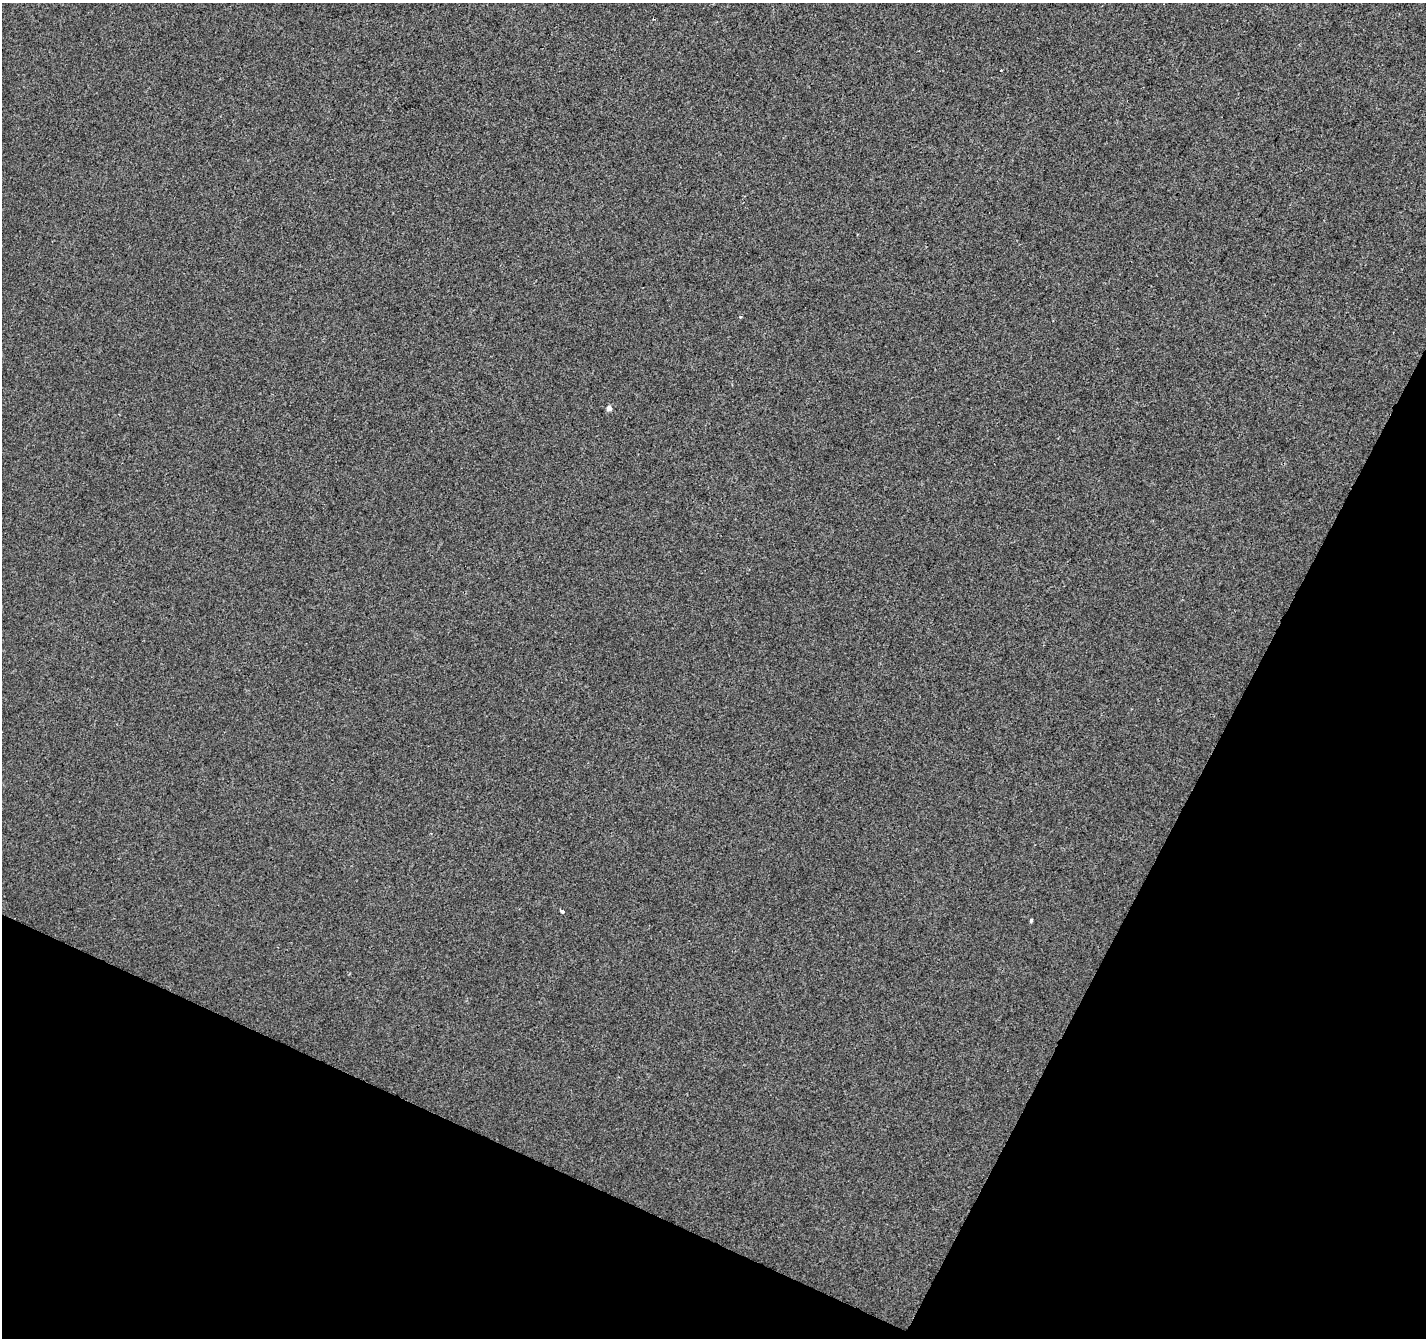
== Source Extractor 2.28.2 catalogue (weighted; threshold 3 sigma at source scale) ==
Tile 15 of 4 x 4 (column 3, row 4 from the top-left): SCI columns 2851-4274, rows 203-1538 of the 5706 x 5814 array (HDU 1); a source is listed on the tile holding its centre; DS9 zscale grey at full resolution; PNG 1428 x 1340 px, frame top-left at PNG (2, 3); no overlay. Shown black and unused: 24% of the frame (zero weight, under 2 of 3 exposures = <1% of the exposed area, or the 3 px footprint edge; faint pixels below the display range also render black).
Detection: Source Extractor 2.28.2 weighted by HDU 2 'WHT'; one run over the whole footprint, this tile lists its part. Background -6.33e-04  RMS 0.0042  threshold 0.019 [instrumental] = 3 sigma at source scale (4.5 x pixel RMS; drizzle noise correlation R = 1.50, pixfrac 1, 0.0396/0.0396 arcsec/px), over >= 5 px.
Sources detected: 4; all 4 listed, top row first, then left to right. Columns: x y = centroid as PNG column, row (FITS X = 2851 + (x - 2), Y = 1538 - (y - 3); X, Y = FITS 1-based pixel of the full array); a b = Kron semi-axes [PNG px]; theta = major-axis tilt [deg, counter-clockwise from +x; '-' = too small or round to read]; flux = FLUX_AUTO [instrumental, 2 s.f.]
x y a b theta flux
741 317 3 2 - 0.64
609 408 6 5 - 1.7
562 911 5 4 - 0.79
1031 920 4 3 - 0.63